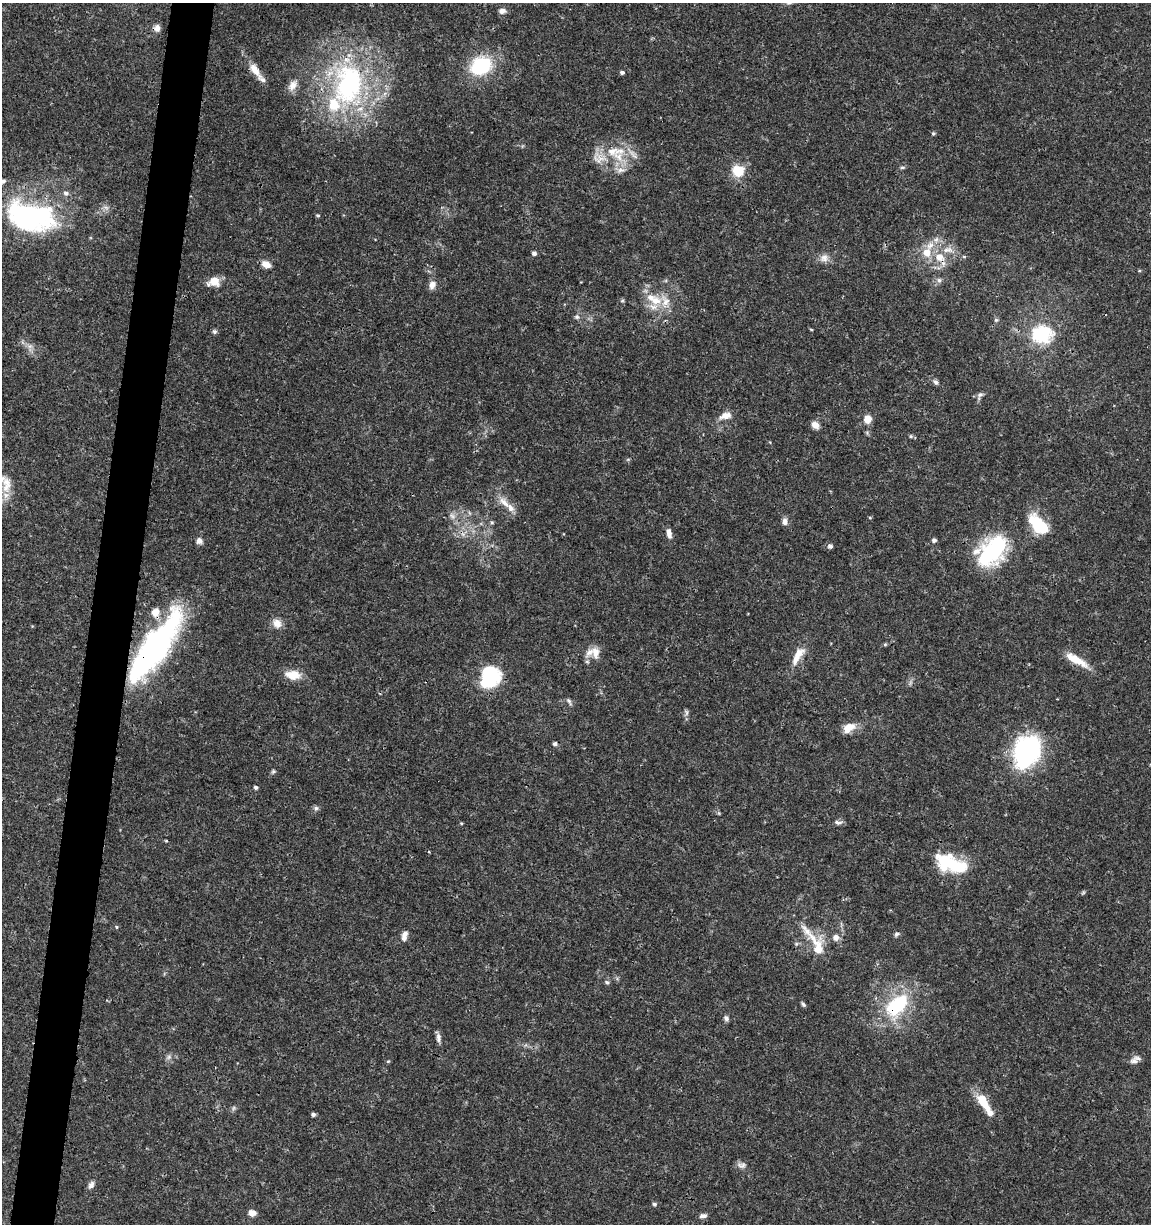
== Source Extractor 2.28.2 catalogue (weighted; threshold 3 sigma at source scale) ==
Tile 7 of 4 x 4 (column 3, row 2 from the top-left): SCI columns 2523-3671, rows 2453-3674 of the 5104 x 4898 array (HDU 1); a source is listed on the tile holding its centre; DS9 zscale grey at full resolution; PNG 1153 x 1226 px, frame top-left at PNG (2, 3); no overlay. Shown black and unused: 4% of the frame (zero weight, under 3 of 4 exposures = <1% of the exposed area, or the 3 px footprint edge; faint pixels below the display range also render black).
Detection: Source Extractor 2.28.2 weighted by HDU 2 'WHT'; one run over the whole footprint, this tile lists its part. Background 0.0341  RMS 0.0023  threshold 0.0101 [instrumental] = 3 sigma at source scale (4.5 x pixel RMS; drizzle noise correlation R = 1.50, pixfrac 1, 0.0396/0.0396 arcsec/px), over >= 5 px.
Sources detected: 109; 1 too faint to see at this stretch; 2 inside a brighter object's white glare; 1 cosmic-ray / hot-pixel residue — not listed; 14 inside a brighter listed object's ellipse — not listed separately; the other 91 listed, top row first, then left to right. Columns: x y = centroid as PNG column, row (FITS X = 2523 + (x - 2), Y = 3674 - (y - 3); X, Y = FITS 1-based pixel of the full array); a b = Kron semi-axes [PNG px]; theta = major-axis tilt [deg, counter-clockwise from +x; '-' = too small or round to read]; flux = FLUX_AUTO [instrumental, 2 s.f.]
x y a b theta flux
502 11 9 7 6 1
157 28 8 7 - 1.3
481 66 25 20 27 14
255 70 27 9 -53 3.3
622 72 5 4 - 0.55
348 84 66 44 87 47
293 85 17 10 56 1.9
933 133 5 5 - 0.35
612 151 18 13 16 4.6
633 154 18 5 -49 1.5
902 167 8 4 8 0.37
621 170 14 6 3 1.3
738 171 6 6 - 17
3 181 5 5 - 0.65
66 193 6 6 - 0.74
318 215 5 4 - 0.31
31 217 59 33 -13 39
947 250 16 8 3 2.1
927 252 13 11 82 3.3
534 253 5 5 - 0.61
939 257 11 10 - 3
824 258 13 11 2 1.6
266 264 11 8 -24 1.6
939 280 7 6 - 0.62
214 281 12 9 14 3.4
432 285 11 8 67 1.4
622 301 6 3 19 0.28
655 301 19 14 13 4.5
577 317 7 6 - 0.59
996 320 6 6 - 0.39
214 331 6 6 - 0.46
1042 334 23 20 1 13
30 346 9 6 -6 0.88
935 382 8 6 -49 0.6
980 395 11 6 54 0.77
725 416 14 8 15 2
868 419 9 8 - 2.3
815 425 9 7 -41 1.6
911 436 5 3 - 0.28
7 482 21 12 -68 4
504 503 22 9 -45 2.8
870 517 5 3 - 0.22
492 522 6 4 0 0.32
785 522 9 7 -84 0.97
1040 526 21 10 -43 13
669 533 12 6 -79 1.2
934 540 5 5 - 0.6
199 541 8 7 - 1
830 546 5 5 - 0.79
992 551 37 24 48 22
277 623 12 10 -42 2
885 644 5 5 - 0.28
595 652 16 10 -81 2.1
152 653 69 27 58 53
799 654 17 10 50 2.6
1076 660 29 8 -30 4.4
293 675 20 11 -7 3.4
490 676 18 14 77 20
569 702 11 4 -55 0.55
686 712 10 5 -77 0.57
849 727 15 9 33 3.1
1027 752 40 29 63 27
273 771 6 5 - 0.36
256 787 5 4 - 0.49
316 808 6 6 - 0.53
838 822 12 5 -13 0.74
461 823 4 3 - 0.2
166 841 4 3 - 0.21
429 852 4 3 - 0.21
950 863 39 18 -20 13
1083 892 5 5 - 0.29
116 927 5 3 - 0.22
896 934 7 5 34 0.48
404 937 10 7 -76 1.1
836 938 8 8 - 1.2
817 946 39 18 -66 6.3
607 982 6 5 - 0.43
803 1004 7 4 -59 0.44
897 1005 39 23 47 17
726 1018 7 6 - 0.66
438 1040 8 6 -77 0.82
169 1057 7 6 - 0.65
388 1061 5 4 - 0.23
1134 1061 11 9 8 1.2
983 1101 22 10 -61 5.1
313 1114 4 4 - 0.56
741 1165 13 8 -6 1
91 1185 10 7 60 0.93
654 1204 5 5 - 0.48
252 1213 8 7 - 1.4
703 1216 9 5 6 0.78
Overlapping masked pixels (flux is a lower limit): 3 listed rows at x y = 939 257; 152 653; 897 1005
Isophote crosses this tile's border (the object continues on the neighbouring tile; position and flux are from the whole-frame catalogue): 2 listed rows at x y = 3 181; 7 482